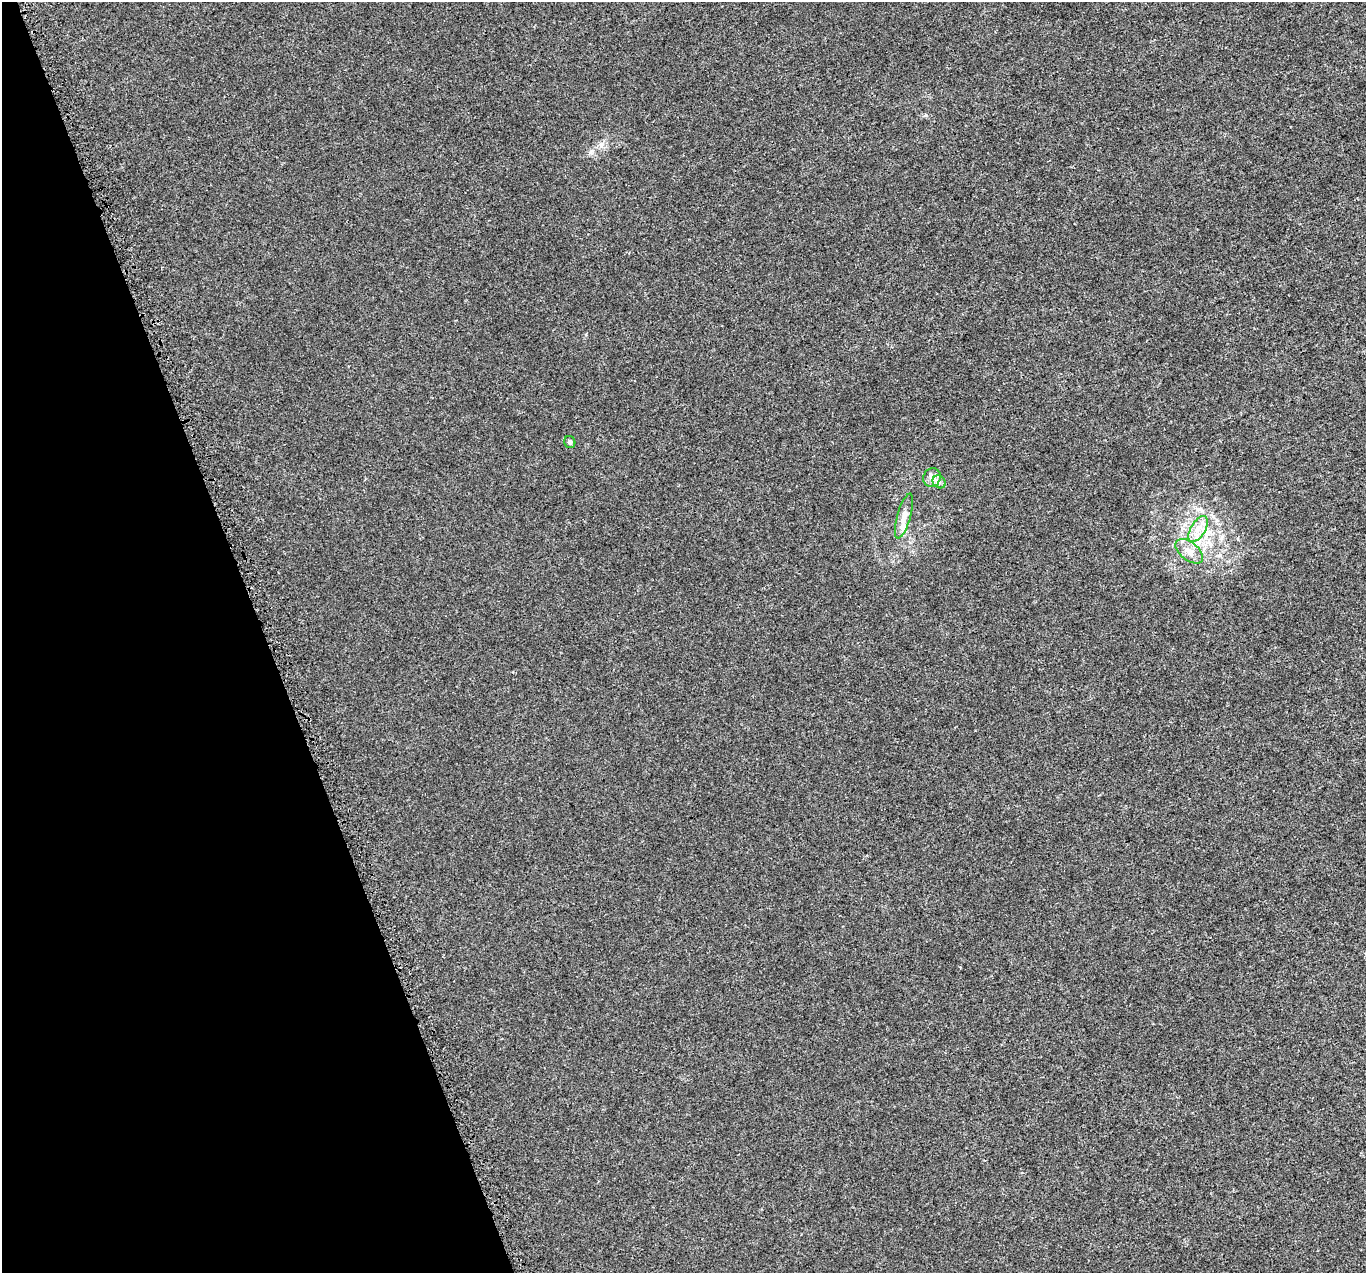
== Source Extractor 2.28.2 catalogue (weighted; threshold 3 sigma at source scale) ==
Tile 5 of 4 x 4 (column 1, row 2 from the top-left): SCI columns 26-1389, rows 2649-3919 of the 5529 x 5347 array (HDU 1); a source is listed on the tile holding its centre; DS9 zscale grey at full resolution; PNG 1368 x 1275 px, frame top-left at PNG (2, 2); each listed source drawn as its Kron ellipse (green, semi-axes under 4 px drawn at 4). Shown black and unused: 19% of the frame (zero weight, under 3 of 5 exposures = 3% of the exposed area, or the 3 px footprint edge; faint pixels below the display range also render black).
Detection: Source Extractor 2.28.2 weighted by HDU 2 'WHT'; one run over the whole footprint, this tile lists its part. Background 1.91e-04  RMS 0.0015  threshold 0.00656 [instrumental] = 3 sigma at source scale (4.5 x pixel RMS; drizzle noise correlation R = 1.50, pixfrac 1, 0.0396/0.0396 arcsec/px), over >= 5 px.
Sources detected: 7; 1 inside a brighter listed object's ellipse — not listed separately; the other 6 listed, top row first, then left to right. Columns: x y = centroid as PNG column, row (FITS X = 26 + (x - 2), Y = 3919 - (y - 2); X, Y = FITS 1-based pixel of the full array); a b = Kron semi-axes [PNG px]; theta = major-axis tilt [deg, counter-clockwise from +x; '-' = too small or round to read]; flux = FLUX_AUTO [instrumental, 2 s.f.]
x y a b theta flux
570 442 6 5 - 0.24
932 478 9 8 - 0.69
939 482 7 6 - 0.4
904 516 23 7 74 1.1
1198 529 14 7 59 1.3
1189 551 16 9 -39 1.3